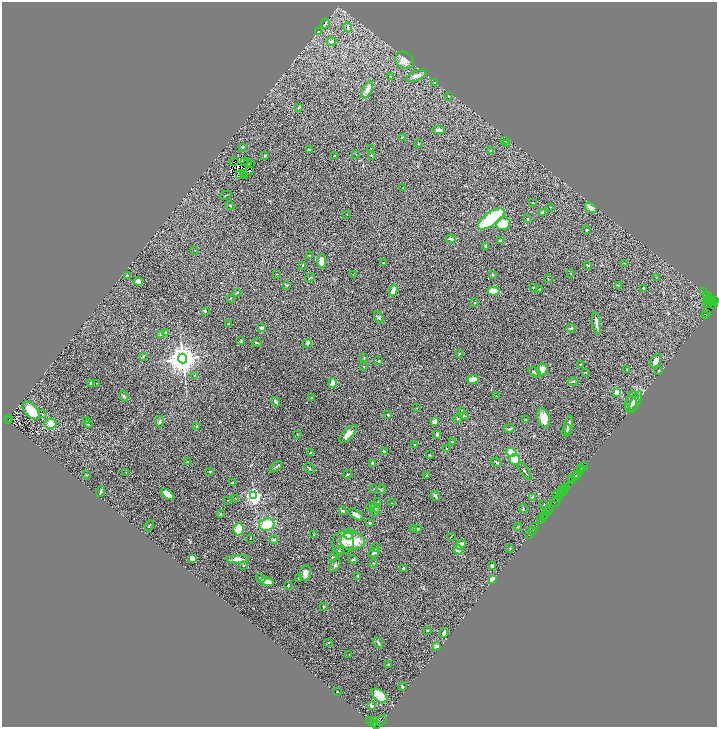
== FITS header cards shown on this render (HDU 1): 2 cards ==
NAXIS1  =                 1430
NAXIS2  =                 1450

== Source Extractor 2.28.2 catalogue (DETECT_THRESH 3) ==
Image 1430 x 1450 px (HDU 1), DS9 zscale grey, zoomed out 1/2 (1 PNG px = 2 x 2 image px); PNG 719 x 729 px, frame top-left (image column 2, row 1450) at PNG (2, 2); each listed source drawn as its Kron ellipse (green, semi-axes under 4 px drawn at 4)
Background 1.85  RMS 0.059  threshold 0.176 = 3 sigma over >= 5 px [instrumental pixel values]
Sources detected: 296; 33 cannot appear on this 1/2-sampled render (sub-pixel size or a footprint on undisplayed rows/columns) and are neither listed nor drawn; the other 263 listed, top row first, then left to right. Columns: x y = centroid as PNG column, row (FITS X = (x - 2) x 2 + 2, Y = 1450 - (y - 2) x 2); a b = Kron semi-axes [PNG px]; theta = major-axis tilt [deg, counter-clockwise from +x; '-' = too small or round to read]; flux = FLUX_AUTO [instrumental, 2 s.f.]
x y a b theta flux
325 23 5 3 - 15
348 27 5 4 - 26
318 32 3 2 - 6.1
331 41 5 4 - 24
405 60 10 8 -38 93
416 76 11 4 23 60
391 77 3 2 - 4.6
435 83 4 3 - 13
367 90 9 4 65 55
449 96 3 3 - 6.9
299 107 3 2 - 5.3
439 130 6 4 -1 39
402 137 2 2 - 13
504 141 4 3 - 12
418 144 3 2 - 3.6
506 144 3 3 - 9.7
242 147 3 3 - 7.6
370 148 2 1 - 6.1
309 150 4 3 - 16
490 150 3 2 - 5.7
356 155 2 2 - 4.6
265 156 3 3 - 20
335 156 2 2 - 8.2
371 156 3 2 - 10
244 161 2 1 - 5.7
234 162 4 1 - 4.9
247 162 2 1 - 4.3
250 163 2 1 - 6.3
249 170 2 1 - 3.2
244 173 2 1 - 0.72
240 175 2 1 - 1.9
245 175 2 1 - 4.5
403 188 2 1 - 5.7
226 195 6 2 28 11
532 203 2 1 - 5.3
230 206 4 3 - 9.9
550 207 2 2 - 5.3
591 208 7 3 -36 72
543 212 3 3 - 21
347 214 3 2 - 4.6
491 219 15 6 36 580
527 219 3 2 - 8.5
503 224 7 6 - 190
587 230 3 2 - 13
451 239 5 4 - 20
500 240 3 2 - 12
486 246 3 2 - 14
195 250 2 1 - 3.5
309 255 2 2 - 9.2
322 261 7 4 88 98
384 263 3 2 - 6.5
625 263 2 2 - 5.1
587 265 3 3 - 9.7
302 266 3 2 - 5.8
571 273 2 2 - 3.7
277 274 2 2 - 3.9
353 274 3 2 - 3.7
493 275 3 2 - 15
127 276 3 2 - 26
310 277 5 2 - 7.9
656 278 2 2 - 4.3
548 279 3 2 - 5.3
138 282 5 4 - 53
287 285 3 2 - 7.4
618 285 3 2 - 6.2
534 287 3 2 - 9.4
644 288 3 2 - 9.1
540 289 3 2 - 5.2
393 290 6 3 72 54
493 291 6 3 2 240
237 292 3 3 - 9.2
704 292 2 1 - 94
707 295 4 2 - 490
230 298 2 2 - 3.7
706 298 2 1 - 170
709 299 2 1 - 150
711 301 2 1 - 600
715 301 2 1 - 25
709 302 2 1 - 1500
712 302 2 1 - 490
474 303 3 2 - 5.2
708 304 4 1 - 330
713 305 2 1 - 220
205 311 2 2 - 35
707 313 2 1 - 200
705 316 2 1 - 66
379 317 7 4 -66 19
229 323 2 2 - 16
596 323 11 2 -82 49
261 328 4 3 - 23
571 328 4 3 - 15
166 332 3 2 - 8.9
161 334 3 3 - 37
241 341 3 2 - 13
257 343 5 2 - 13
307 343 4 4 - 15
459 354 3 2 - 6.2
143 356 4 3 - 10
364 358 2 2 - 4.1
183 359 5 4 - 21000
379 361 2 2 - 13
656 361 7 4 62 61
580 364 3 2 - 5.8
364 367 2 2 - 5.5
542 369 6 5 - 74
627 369 3 2 - 7
658 371 2 2 - 6.5
534 372 7 3 -32 19
585 372 3 2 - 5.5
194 375 2 2 - 5
473 379 6 3 8 96
573 381 5 3 - 12
97 383 2 2 - 3.6
333 383 5 3 - 96
90 384 3 2 - 14
617 392 4 3 - 100
124 396 5 3 - 16
496 396 3 2 - 6.4
312 398 3 2 - 7.1
633 401 10 6 88 47
636 401 10 4 62 36
276 402 5 3 - 28
631 404 8 6 88 35
416 408 3 2 - 3.5
462 410 3 2 - 4.2
31 411 11 6 -47 260
42 414 3 2 - 7
388 415 2 2 - 16
464 416 4 2 - 9
8 418 4 2 - 990
544 418 10 6 -73 150
457 419 5 3 - 13
87 420 3 2 - 6
525 420 3 2 - 8.4
9 421 2 2 - 1600
435 421 3 3 - 97
160 422 6 4 -79 22
50 424 6 5 - 110
88 424 3 3 - 11
569 425 10 4 81 32
197 426 4 2 - 7.5
509 428 5 2 - 14
567 430 6 3 75 17
348 434 11 4 46 77
437 434 3 3 - 14
297 435 3 2 - 6.1
452 442 3 2 - 5.6
415 444 3 2 - 7.6
446 449 3 2 - 5.7
384 452 4 2 - 11
511 452 5 4 - 140
310 453 4 2 - 13
429 455 3 2 - 7.3
515 460 5 5 - 160
188 462 3 2 - 11
496 462 5 3 - 12
373 463 3 3 - 39
276 467 7 2 38 14
584 467 4 1 - 180
309 468 5 2 - 12
580 469 3 1 - 24
581 470 2 1 - 97
210 471 3 2 - 5.5
525 471 10 2 -56 13
126 472 2 1 - 3.4
347 474 5 2 - 13
578 474 2 1 - 150
86 475 3 3 - 6.9
426 476 3 2 - 9.8
576 476 3 2 - 310
571 479 2 1 - 58
571 481 3 1 - 430
232 483 4 3 - 14
567 487 2 1 - 130
565 488 3 2 - 390
374 489 2 2 - 4.2
381 489 4 1 - 4.9
562 490 2 1 - 290
563 491 3 2 - 430
101 492 5 2 - 20
562 493 2 1 - 190
167 494 7 3 -39 100
557 495 3 1 - 290
253 496 4 3 - 4000
435 496 5 2 - 19
560 496 3 1 - 470
532 497 4 3 - 12
236 498 3 2 - 5.7
228 500 3 1 - 3.1
557 500 2 1 - 88
378 502 3 1 - 8.7
555 502 5 1 - 450
391 503 2 2 - 4.2
544 505 3 2 - 3.7
370 507 4 2 - 11
375 508 5 3 - 14
523 509 4 3 - 11
549 509 2 1 - 120
549 510 2 1 - 130
342 511 4 2 - 12
375 511 5 4 - 17
547 512 3 1 - 170
220 514 3 2 - 7.4
356 515 8 3 -36 44
544 515 4 2 - 350
543 517 2 2 - 230
541 520 2 1 - 140
369 523 4 3 - 11
267 524 7 6 - 270
149 526 6 2 67 13
536 526 2 1 - 91
518 527 4 2 - 7.7
238 529 6 5 - 170
414 529 3 2 - 15
418 529 2 2 - 19
533 530 2 1 - 75
314 534 2 2 - 9.3
349 534 5 4 - 63
529 535 2 1 - 67
451 536 2 1 - 3
250 539 2 2 - 4.1
274 539 3 3 - 22
352 541 12 8 -4 240
343 543 11 11 - 130
460 545 6 4 31 83
375 548 3 3 - 8.6
510 548 2 1 - 4.8
458 550 5 4 - 75
338 551 5 3 - 16
374 553 6 3 27 24
332 557 3 2 - 10
192 558 4 3 - 77
237 559 11 4 1 71
353 559 4 3 - 9.7
373 563 3 2 - 6.5
244 565 4 3 - 9.5
335 565 8 4 55 24
492 566 4 2 - 25
404 568 2 2 - 35
305 573 8 5 78 59
358 576 2 2 - 7.4
261 578 5 3 - 11
299 579 3 2 - 11
493 579 4 3 - 79
267 582 7 4 -10 86
288 585 2 2 - 12
324 606 3 3 - 6.5
427 630 2 2 - 10
444 633 5 2 - 45
329 643 2 2 - 4.9
378 643 6 3 -60 18
437 646 4 3 - 39
349 654 2 1 - 2.6
388 664 3 2 - 6.4
402 687 3 2 - 26
337 692 2 1 - 5.8
379 696 9 5 -37 180
371 706 3 2 - 39
370 721 2 1 - 94
375 721 3 2 - 970
381 721 6 2 42 480
373 723 2 2 - 220
377 724 3 1 - 410
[33 sub-pixel or undisplayed-footprint detections neither listed nor drawn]